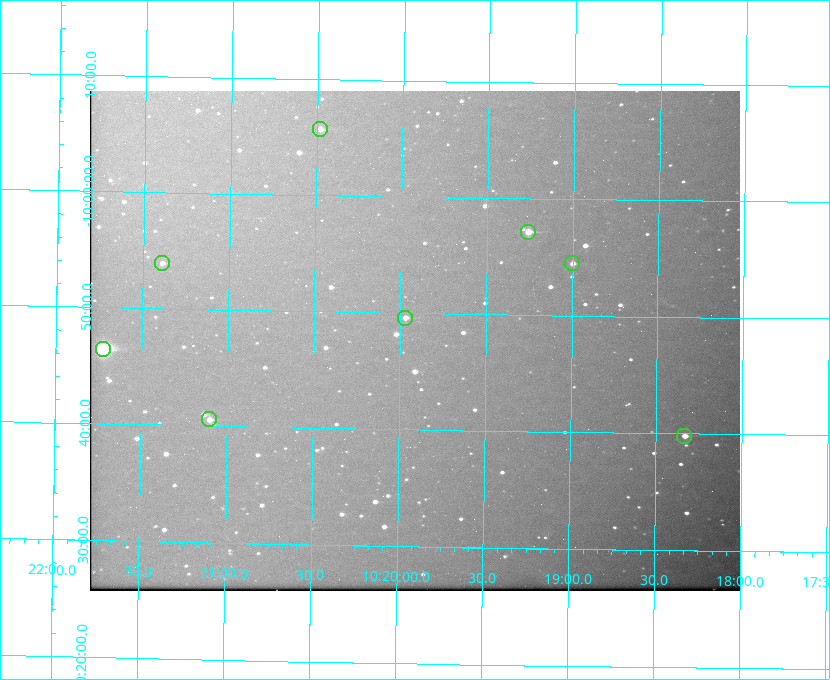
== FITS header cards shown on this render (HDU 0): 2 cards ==
NAXIS1  =                  650 / Width of table row in bytes
NAXIS2  =                  500 / Number of rows in table

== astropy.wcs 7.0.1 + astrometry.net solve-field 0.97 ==
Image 650 x 500 px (HDU 0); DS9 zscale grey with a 90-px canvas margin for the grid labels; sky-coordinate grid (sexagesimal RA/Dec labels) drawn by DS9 from the SOLVED WCS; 8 Tycho-2 reference stars matched to detected sources circled (green)
Header WCS: none
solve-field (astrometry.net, Tycho-2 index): SOLVED blind (the file carries no WCS)
Solved WCS: RA---TAN-SIP/DEC--TAN-SIP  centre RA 10:19:55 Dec -09:48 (154.98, -9.79 deg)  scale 5.16 arcsec/px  FOV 56.0' x 43.0'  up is +179 deg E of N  parity flipped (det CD > 0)
(file carries no celestial WCS; the grid is the blind solution)
Tycho-2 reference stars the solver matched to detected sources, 8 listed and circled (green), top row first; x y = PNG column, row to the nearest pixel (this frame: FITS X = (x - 90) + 1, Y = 500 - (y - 91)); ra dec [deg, ICRS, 3 dp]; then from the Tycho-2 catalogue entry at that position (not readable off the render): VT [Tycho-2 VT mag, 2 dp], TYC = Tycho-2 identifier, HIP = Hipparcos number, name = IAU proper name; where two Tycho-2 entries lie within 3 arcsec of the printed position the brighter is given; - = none
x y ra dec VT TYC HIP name
320 129 155.120 -10.095 10.96 5493-78-1 - -
528 232 154.815 -9.952 9.91 5490-258-1 50532 -
162 263 155.347 -9.899 11.51 5490-199-1 - -
572 263 154.750 -9.908 10.76 5490-212-1 - -
405 318 154.992 -9.826 10.90 5490-153-1 - -
103 349 155.431 -9.774 8.41 5490-124-1 50747 -
209 419 155.275 -9.676 10.79 5490-27-1 - -
684 436 154.583 -9.663 10.90 5490-13-1 - -